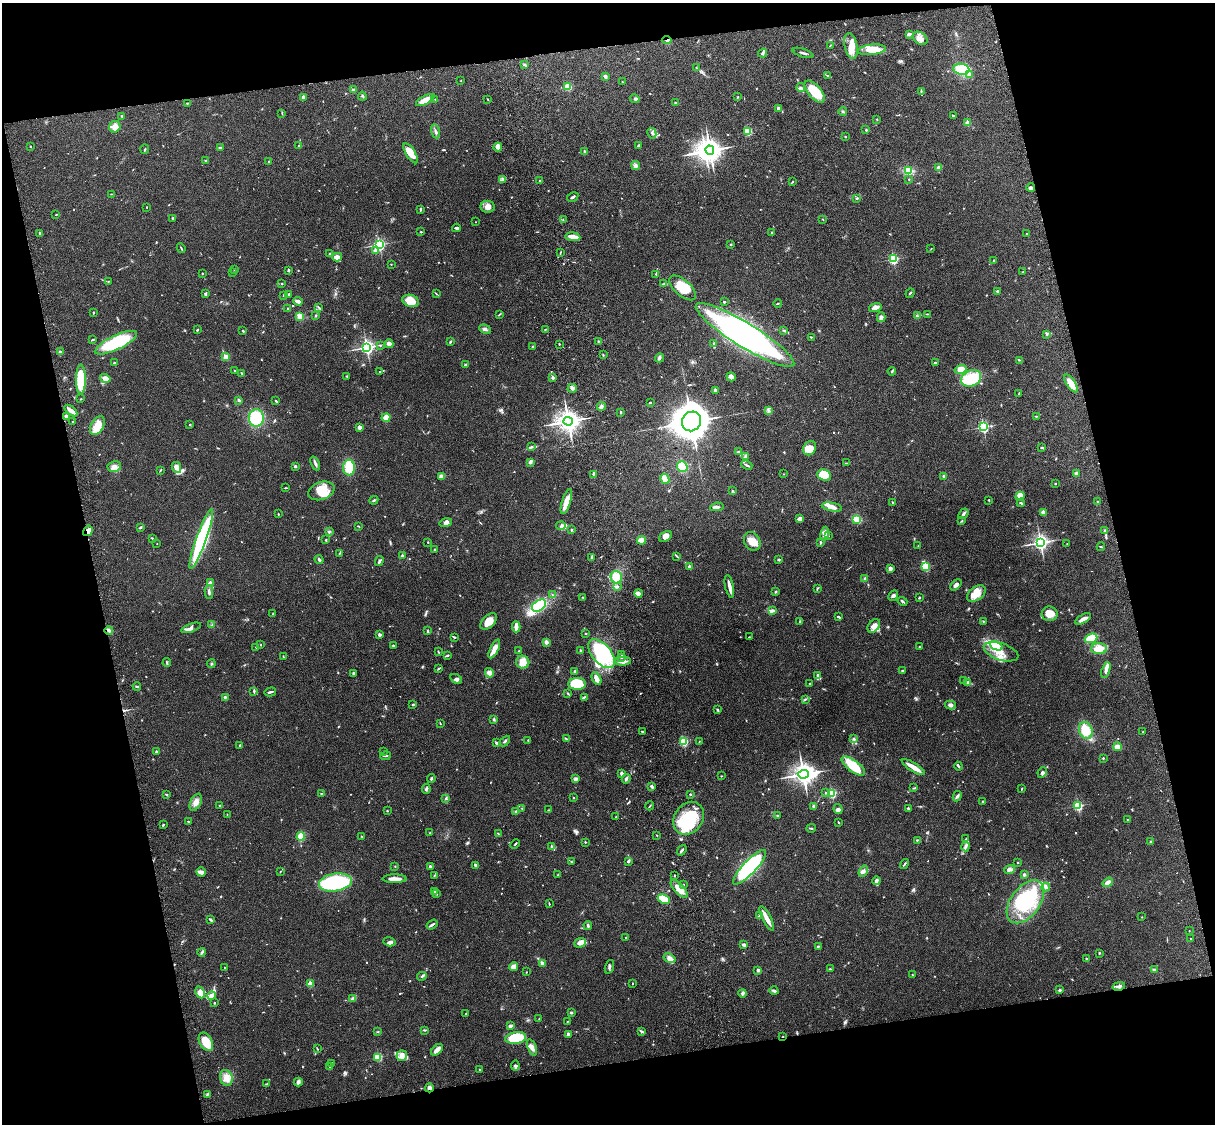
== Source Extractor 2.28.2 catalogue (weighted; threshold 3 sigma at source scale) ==
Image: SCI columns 120-4968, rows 164-4650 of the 5089 x 4927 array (HDU 1 of 3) = the unmasked area's bounding box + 8 px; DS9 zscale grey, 4 x 4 block average (1 PNG px = mean of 4 x 4 image px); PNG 1217 x 1126 px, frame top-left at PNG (2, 3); each listed source drawn as its Kron ellipse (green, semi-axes under 4 px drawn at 4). Shown black and unused: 25% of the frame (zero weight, under 3 of 4 exposures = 6% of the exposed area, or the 3 px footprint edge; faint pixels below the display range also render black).
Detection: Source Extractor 2.28.2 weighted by HDU 2 'WHT'. Background 0.0899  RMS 0.0062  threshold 0.0277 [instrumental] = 3 sigma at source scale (4.5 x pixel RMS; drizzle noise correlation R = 1.50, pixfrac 1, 0.05/0.05 arcsec/px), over >= 5 px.
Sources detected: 806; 6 too faint to see at this stretch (4 x 4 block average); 6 inside a brighter object's white glare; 2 cosmic-ray / hot-pixel residue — neither listed nor drawn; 11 coinciding with a brighter row at this scale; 61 inside a brighter listed object's ellipse — not listed separately; of the other 720, all 500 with FLUX_AUTO >= 1.71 (the completeness limit of this list) listed and drawn (220 fainter detections not listed), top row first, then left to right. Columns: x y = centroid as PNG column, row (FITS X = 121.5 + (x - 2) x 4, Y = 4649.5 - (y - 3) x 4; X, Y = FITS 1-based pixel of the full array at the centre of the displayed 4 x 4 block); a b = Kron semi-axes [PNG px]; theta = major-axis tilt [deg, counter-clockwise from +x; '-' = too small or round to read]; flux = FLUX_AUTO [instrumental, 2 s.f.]
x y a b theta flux
909 34 4 2 - 12
920 38 8 5 -37 19
667 40 4 2 - 7.1
830 45 2 2 - 2.2
851 46 13 6 -78 36
872 50 14 5 6 55
763 53 5 3 - 6.2
803 53 11 2 -18 8.4
525 65 3 2 - 5.6
696 68 3 2 - 2.3
961 69 8 5 -9 87
969 74 3 3 - 9.3
605 76 4 3 - 6.6
828 76 4 2 - 3.8
461 81 2 2 - 2
622 82 2 2 - 3.8
568 87 2 2 - 180
801 87 4 3 - 7
353 90 3 2 - 5.8
921 91 3 2 - 4.2
815 92 13 6 -49 94
362 96 4 2 - 4.1
303 97 3 2 - 10
738 97 2 2 - 4.4
435 99 2 2 - 1.7
488 99 3 2 - 2.2
635 99 5 4 - 7.6
425 100 10 4 27 40
187 103 2 2 - 2.2
675 103 2 2 - 3.4
779 108 3 2 - 7.3
843 111 4 2 - 4.6
282 113 3 2 - 2.6
122 116 2 2 - 4.3
953 116 2 2 - 4.4
877 119 2 2 - 2
968 123 2 2 - 97
115 127 6 5 - 24
866 130 2 2 - 3.1
435 131 7 2 -78 7.9
748 131 2 2 - 230
652 133 5 2 - 6.2
845 137 2 2 - 2.2
30 146 2 2 - 2.3
299 146 2 2 - 2.8
638 146 4 3 - 4.4
498 147 4 4 - 20
221 148 2 2 - 5
145 149 4 2 - 2.6
710 150 4 4 - 2400
584 151 3 2 - 4.7
411 153 11 4 -58 52
206 161 3 2 - 2.7
268 162 2 2 - 2
635 165 4 3 - 9.8
939 168 2 2 - 59
908 171 4 4 - 61
909 179 2 2 - 2
502 180 2 2 - 3.4
539 181 2 2 - 2.4
792 182 3 2 - 3
1031 188 4 2 - 11
112 194 4 2 - 3
573 197 6 2 30 6.1
857 198 2 2 - 4.2
147 207 2 2 - 2
488 207 7 6 - 24
421 209 3 2 - 6.2
56 214 2 2 - 2.5
173 218 2 2 - 4.6
823 219 2 2 - 1.7
563 220 2 2 - 1.9
475 222 2 2 - 2.7
456 228 4 2 - 7.2
421 232 2 2 - 3.3
772 233 3 2 - 3.7
40 234 3 2 - 9.3
1027 234 2 2 - 8.7
573 237 7 2 -7 49
731 244 3 2 - 2.6
379 245 2 2 - 720
181 248 5 2 - 3.1
931 249 2 2 - 1.8
375 251 2 2 - 64
560 252 2 2 - 2.6
330 253 2 2 - 2.6
337 257 5 3 - 22
893 259 2 2 - 450
994 261 2 2 - 2.3
391 264 2 2 - 2.2
235 269 3 2 - 2.2
288 270 2 2 - 6.1
1023 272 4 2 - 3.9
202 273 2 2 - 2.6
233 273 2 2 - 2.4
656 274 3 2 - 3.4
108 281 2 2 - 2
282 284 2 2 - 2.3
664 284 3 2 - 4.2
683 288 16 8 -41 80
997 291 2 2 - 6.2
910 293 5 2 - 3.1
205 294 4 2 - 5.5
289 294 2 2 - 7.1
436 294 4 2 - 2.6
284 295 3 2 - 3.5
298 301 5 2 - 18
411 301 8 6 -17 59
724 302 3 2 - 3.3
778 303 4 2 - 2.6
875 307 6 4 17 14
319 308 3 2 - 2.4
288 309 3 2 - 5.8
93 313 2 2 - 2.1
499 314 3 2 - 2.7
928 314 3 2 - 2.5
316 315 2 2 - 3
300 316 4 3 - 23
917 316 3 2 - 4.1
881 317 5 4 - 9.8
485 329 6 3 -24 8.4
546 329 3 2 - 3.1
197 330 3 2 - 4.2
784 330 3 2 - 4
243 331 3 2 - 2.7
745 335 57 12 -32 1200
1047 335 2 2 - 2.7
811 337 3 2 - 3.1
92 340 3 2 - 3.5
598 341 3 2 - 2.2
450 342 3 2 - 3.8
116 343 23 7 25 250
714 343 2 2 - 3
389 344 4 3 - 19
559 344 2 2 - 3.1
380 345 2 2 - 2.7
533 346 2 2 - 2.9
367 347 3 3 - 900
60 352 3 2 - 3.5
603 355 3 2 - 2.7
226 357 4 3 - 20
659 358 4 3 - 8.1
1019 360 3 2 - 2.5
114 363 2 2 - 10
935 363 3 2 - 4.6
466 365 3 2 - 4.2
961 369 6 3 16 36
235 371 2 2 - 4.2
892 371 4 2 - 3.1
380 372 3 2 - 3.3
242 374 3 2 - 2.3
347 376 4 2 - 2.9
731 377 5 3 - 23
105 378 5 4 - 27
553 378 4 2 - 6.4
971 378 10 8 25 120
81 380 15 4 90 170
1071 383 10 4 -56 48
572 388 5 2 - 6.5
715 390 3 2 - 7.7
1019 393 2 2 - 3.8
81 399 2 2 - 2.3
239 400 3 2 - 3.7
276 401 3 2 - 3.2
650 402 2 2 - 5.2
601 407 4 3 - 14
769 410 4 2 - 5.5
71 411 7 2 -39 25
621 412 3 2 - 2.8
66 416 2 2 - 45
1036 416 3 2 - 1.9
256 418 8 7 - 130
386 418 4 3 - 52
568 421 4 4 - 3000
691 421 10 9 - 7500
73 422 2 2 - 2.1
190 424 2 2 - 3.2
97 426 10 6 59 62
359 427 2 2 - 50
983 427 2 2 - 530
532 447 2 2 - 2.4
1042 447 3 2 - 5.4
810 448 7 6 - 53
739 452 3 2 - 3.3
745 457 3 2 - 5.1
530 462 3 2 - 14
315 463 7 2 -67 9.4
846 463 2 2 - 2.1
747 465 6 2 -23 4.6
114 466 7 5 9 23
295 466 3 2 - 4.5
176 467 5 4 - 25
682 467 5 5 - 68
349 468 8 6 -89 72
160 471 3 2 - 2.4
594 474 2 2 - 1.7
784 474 2 2 - 1.8
1076 474 4 3 - 10
824 475 7 5 -23 72
442 476 4 3 - 10
944 476 2 2 - 39
665 479 5 3 - 40
1055 484 2 2 - 3.5
285 488 2 2 - 1.8
321 491 13 8 19 65
732 491 3 2 - 3
1020 496 5 4 - 20
374 500 4 2 - 5.2
989 500 2 2 - 2.8
566 502 13 4 72 45
892 502 2 2 - 3.8
1097 502 2 2 - 3.7
1021 503 4 2 - 5.9
717 507 7 3 9 11
832 507 10 4 -11 23
1043 512 2 2 - 69
278 514 3 2 - 2.3
963 514 6 3 53 8.8
800 519 4 3 - 14
857 519 4 3 - 46
962 521 3 2 - 3
446 523 6 3 15 11
359 526 3 2 - 2.4
561 526 5 3 - 10
140 527 3 2 - 5.3
571 530 3 2 - 4.2
88 531 5 4 - 14
329 531 3 2 - 3.7
1104 531 2 2 - 7.3
825 534 7 4 80 17
666 536 7 5 32 19
828 536 2 2 - 1.8
152 538 3 2 - 2.4
201 539 31 5 70 410
326 540 3 2 - 2.5
641 540 4 3 - 33
752 541 10 8 -61 41
428 542 2 2 - 2
820 542 3 2 - 4.5
1040 542 3 3 - 1100
1067 543 2 2 - 2.6
157 544 2 2 - 2.5
918 546 2 2 - 2.4
1101 547 4 2 - 3.2
434 550 3 2 - 3.5
340 553 2 2 - 1.9
402 556 2 2 - 8.7
677 556 3 2 - 2.7
592 558 4 2 - 12
319 560 5 3 - 7.4
779 560 3 2 - 4.8
379 561 5 2 - 7.8
925 566 2 2 - 290
690 567 2 2 - 48
890 568 3 3 - 14
616 577 6 5 - 48
865 579 3 2 - 5.4
210 583 2 2 - 24
956 585 7 3 43 12
617 586 2 2 - 5.3
729 586 11 2 -78 23
817 588 3 2 - 2.3
209 592 7 2 -89 8.6
776 592 3 2 - 3.7
638 593 4 3 - 11
552 594 2 2 - 2.9
976 594 11 6 38 35
893 596 5 3 - 7.7
583 597 2 2 - 2.3
919 597 3 2 - 3.7
903 601 5 2 - 6.4
539 606 8 5 34 220
772 611 4 3 - 11
273 614 2 2 - 2.8
1050 614 8 7 - 38
839 617 4 2 - 5.8
1083 619 9 3 30 19
489 621 10 6 45 43
983 621 2 2 - 2.4
800 622 3 2 - 2.9
212 625 3 2 - 3.1
874 626 8 5 51 21
516 627 5 2 - 36
191 628 10 3 20 19
109 630 4 3 - 8.7
427 631 3 2 - 2.8
586 634 2 2 - 2.8
379 635 2 2 - 32
455 637 3 2 - 3
749 637 2 2 - 1.9
1091 638 6 4 19 87
546 642 2 2 - 63
261 645 2 2 - 1.8
393 646 3 2 - 3.3
996 646 6 3 -25 150
256 647 3 2 - 1.8
919 647 2 2 - 2.2
494 649 10 3 64 31
1099 649 7 5 -2 42
519 651 2 2 - 2.2
581 651 4 2 - 4.4
438 652 4 2 - 3.3
1001 652 18 8 -18 56
601 654 17 9 -50 310
622 655 2 2 - 1.8
447 656 4 2 - 4.1
283 657 3 2 - 2
621 657 3 2 - 4.2
623 661 8 3 4 19
523 662 6 6 - 44
167 663 4 2 - 4.4
211 664 4 2 - 5.3
438 669 4 2 - 3.5
1106 670 8 3 71 17
575 671 3 2 - 4.7
902 671 2 2 - 3.4
353 673 3 2 - 3.9
489 673 5 4 - 17
818 675 2 2 - 36
456 679 6 3 -31 8
596 679 6 3 -61 25
964 680 3 2 - 2.7
968 682 4 2 - 7.9
577 684 9 6 0 150
810 684 2 2 - 2
137 686 4 2 - 5.4
254 691 3 2 - 5.7
270 692 6 2 14 6.1
568 693 3 2 - 2.8
225 697 3 2 - 4.7
584 697 4 2 - 5.3
805 699 3 2 - 3.5
413 705 2 2 - 4
951 705 5 3 - 10
717 710 3 2 - 5
494 720 3 2 - 3.2
440 723 3 2 - 2.4
1086 730 9 6 -74 88
642 731 2 2 - 2.8
1143 732 2 2 - 2.1
566 739 4 2 - 4.6
854 739 3 3 - 4.8
528 740 2 2 - 2
505 741 6 2 44 6
699 741 2 2 - 1.9
683 742 2 2 - 380
496 743 3 2 - 4.4
239 746 2 2 - 2.4
1118 747 4 3 - 23
156 751 2 2 - 3.4
384 751 2 2 - 1.8
385 756 5 2 - 4.4
1103 758 2 2 - 5.6
853 766 14 5 -37 94
958 766 4 2 - 3.9
913 767 13 3 -32 45
1042 772 5 3 - 6.2
622 774 4 3 - 9.5
803 774 5 4 - 2300
721 776 2 2 - 2
431 778 4 2 - 4.4
576 779 4 4 - 8.3
626 779 4 2 - 9.6
651 786 4 2 - 7.5
914 788 4 2 - 3.3
426 789 5 2 - 5.9
1022 789 4 2 - 2.4
322 793 4 2 - 2.8
825 793 2 2 - 3.5
832 793 2 2 - 370
166 794 3 2 - 3.7
690 794 2 2 - 6.4
957 796 5 2 - 6.6
446 798 3 2 - 3
573 798 2 2 - 6.3
983 801 3 2 - 2.3
196 802 9 5 64 21
220 806 3 2 - 3.3
650 806 4 2 - 2.8
1078 806 2 2 - 440
814 807 4 3 - 9.3
522 808 2 2 - 2.1
908 808 2 2 - 13
838 809 5 4 - 11
549 810 2 2 - 1.8
387 811 2 2 - 2.4
515 811 3 2 - 2.7
227 815 3 2 - 1.9
777 816 3 2 - 2.9
616 817 2 2 - 2.4
689 818 18 14 54 210
1127 819 2 2 - 2.4
188 821 3 2 - 1.9
838 822 3 2 - 3.3
163 825 3 2 - 3.6
811 828 5 2 - 4
430 833 3 2 - 3.4
499 834 3 2 - 2.9
657 835 3 2 - 1.9
301 836 4 3 - 56
362 836 2 2 - 2.5
966 839 2 2 - 1.9
917 840 3 2 - 3
585 842 2 2 - 3.1
1151 842 3 2 - 2.5
515 844 5 2 - 4
966 846 5 3 - 8.3
551 847 3 2 - 5.5
682 850 6 2 52 7.4
628 861 3 3 - 7
571 862 3 2 - 2.1
1018 863 2 2 - 2.2
905 864 5 2 - 4.5
475 865 3 2 - 10
395 866 2 2 - 2.1
430 866 2 2 - 5.6
750 867 23 6 46 400
1010 869 5 3 - 13
280 871 2 2 - 2.2
863 871 6 4 57 12
201 872 5 4 - 12
434 875 2 2 - 1.9
558 875 2 2 - 2.7
674 875 2 2 - 2.4
1024 875 3 3 - 7.4
395 879 12 3 0 30
876 881 4 2 - 15
335 882 16 9 8 430
1108 882 5 3 - 13
683 884 2 2 - 4.4
1046 887 4 3 - 10
679 889 11 4 -47 36
435 892 3 2 - 5.8
436 894 3 2 - 2.4
664 899 6 4 -26 65
1025 902 24 14 53 240
549 904 3 2 - 2.6
759 915 3 2 - 3.4
1142 917 2 2 - 1.7
767 918 13 3 -63 37
211 920 3 2 - 4.7
432 925 6 2 34 8.5
588 926 4 2 - 5.8
1189 931 2 2 - 2.1
626 938 2 2 - 4.9
1190 938 2 2 - 2.5
389 942 6 3 -17 11
580 943 6 4 21 19
744 945 3 2 - 11
818 946 3 2 - 2.9
202 952 4 2 - 5.5
1099 953 2 2 - 2.4
670 958 6 3 -33 12
1086 959 3 2 - 3.8
542 963 2 2 - 47
225 967 2 2 - 4.7
513 967 4 3 - 21
609 967 7 2 72 7.7
830 969 3 2 - 2.2
758 970 2 2 - 28
1155 970 3 2 - 10
526 972 2 2 - 4
912 975 3 2 - 2.5
422 976 5 2 - 5.8
632 983 2 2 - 1.9
310 984 2 2 - 120
1119 986 6 2 13 15
1060 990 2 2 - 7
774 991 4 2 - 6.2
200 992 6 4 -64 31
743 993 4 3 - 8.2
211 995 4 3 - 16
353 998 4 3 - 7.3
214 1003 2 2 - 4.4
466 1013 2 2 - 1.8
571 1013 3 2 - 5.6
539 1019 2 2 - 2.2
568 1021 2 2 - 2
510 1026 3 2 - 11
425 1030 4 2 - 2.5
641 1031 2 2 - 3.2
378 1032 2 2 - 2.3
568 1034 3 2 - 10
782 1037 2 2 - 2.1
516 1038 10 6 8 150
206 1042 10 6 -62 62
532 1047 9 3 -69 15
317 1049 3 2 - 2.6
437 1050 7 3 42 22
402 1056 5 5 - 23
378 1057 2 2 - 270
331 1063 2 2 - 2.6
515 1066 5 4 - 9.3
330 1067 4 2 - 5
480 1070 3 2 - 2.7
226 1078 8 6 -71 27
298 1082 4 3 - 9.7
267 1084 2 2 - 2.4
429 1088 4 3 - 13
208 1094 3 2 - 3.8
Overlapping masked pixels (flux is a lower limit): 4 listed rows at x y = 667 40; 88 531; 782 1037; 429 1088
Diffuse or blended objects may show on this block-average render without a row.